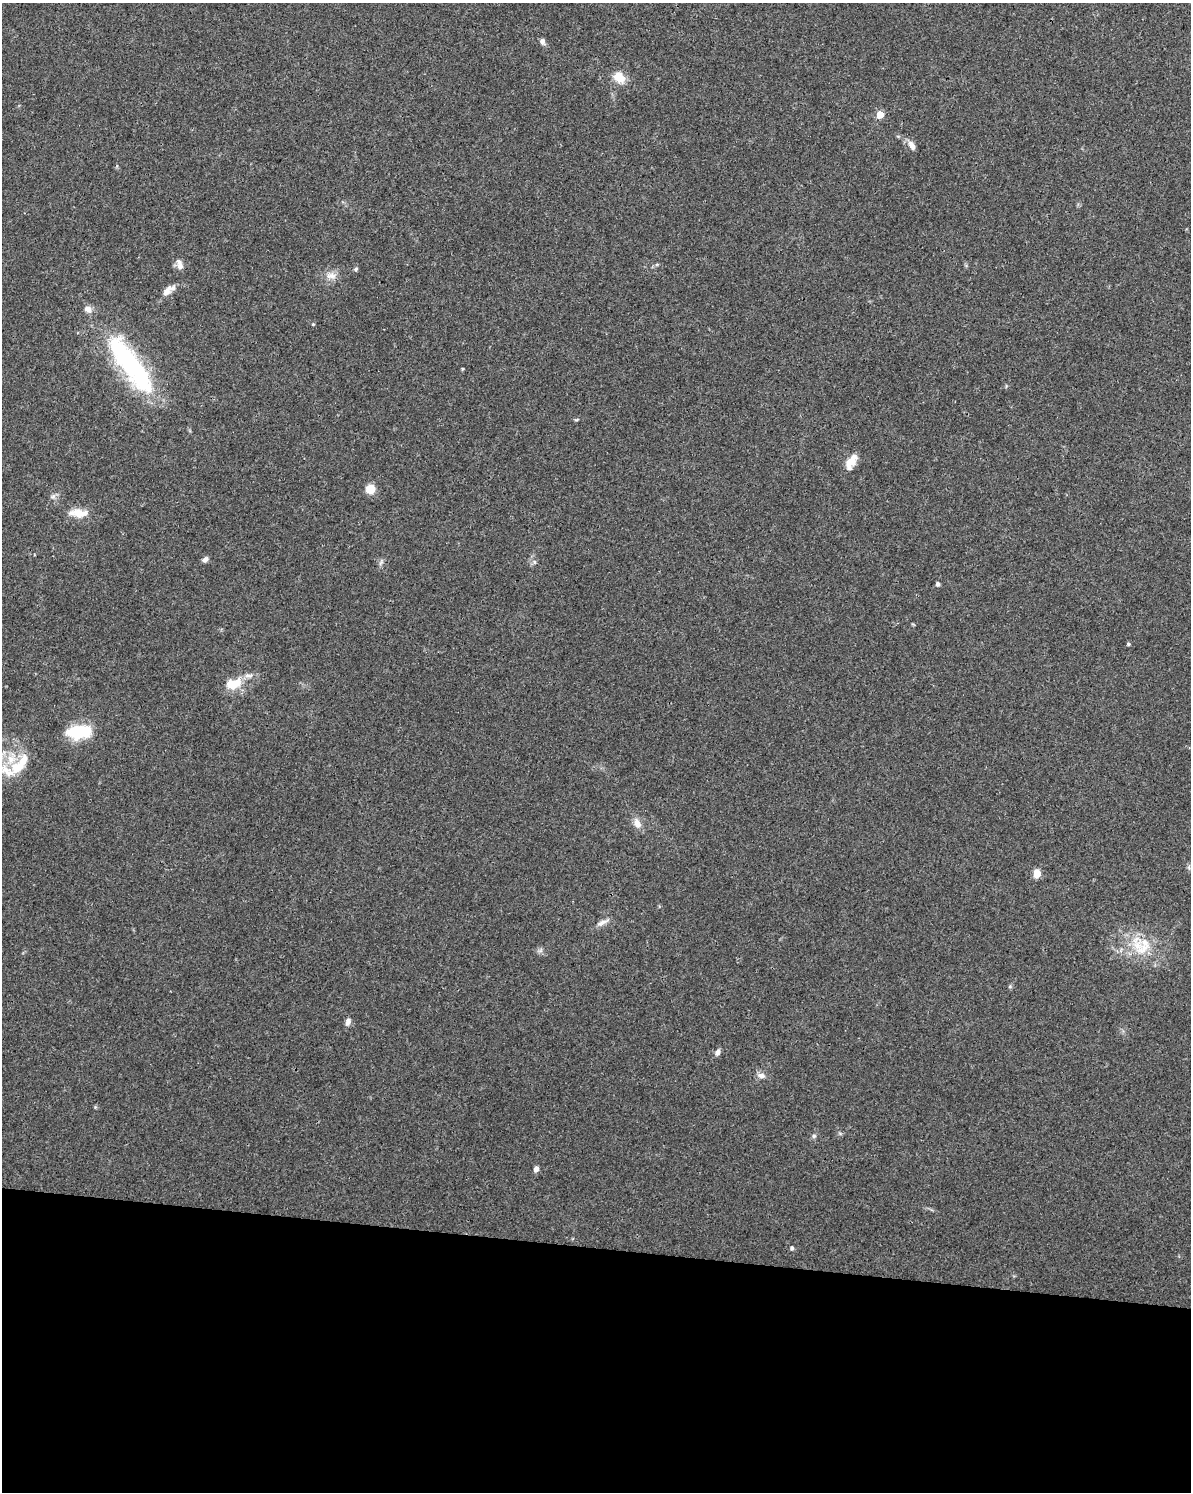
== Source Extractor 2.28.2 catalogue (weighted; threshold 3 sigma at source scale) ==
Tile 10 of 4 x 3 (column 2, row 3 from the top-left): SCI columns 1195-2383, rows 232-1721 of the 4784 x 4997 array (HDU 1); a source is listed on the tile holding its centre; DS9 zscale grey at full resolution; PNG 1193 x 1494 px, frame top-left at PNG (2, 3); no overlay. Shown black and unused: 16% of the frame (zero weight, under 3 of 4 exposures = <1% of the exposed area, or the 3 px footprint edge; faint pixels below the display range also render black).
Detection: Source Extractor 2.28.2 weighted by HDU 2 'WHT'; one run over the whole footprint, this tile lists its part. Background 0.0366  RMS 0.0034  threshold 0.0152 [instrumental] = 3 sigma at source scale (4.5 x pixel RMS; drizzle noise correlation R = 1.50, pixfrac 1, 0.0396/0.0396 arcsec/px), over >= 5 px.
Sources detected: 43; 5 inside a brighter listed object's ellipse — not listed separately; the other 38 listed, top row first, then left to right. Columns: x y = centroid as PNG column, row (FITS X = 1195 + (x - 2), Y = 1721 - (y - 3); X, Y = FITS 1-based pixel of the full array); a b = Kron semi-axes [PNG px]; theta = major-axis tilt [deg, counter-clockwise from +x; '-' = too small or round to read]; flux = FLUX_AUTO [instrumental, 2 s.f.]
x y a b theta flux
542 41 8 6 -59 1.3
619 78 16 12 -44 4.8
880 115 5 5 - 6
912 145 12 7 -57 2.1
180 265 15 7 -75 2.2
356 269 5 5 - 0.62
331 276 16 10 -4 2.9
167 291 18 8 44 2.7
313 324 4 4 - 0.31
130 365 83 23 -55 53
462 369 5 3 - 0.34
577 420 7 3 19 0.37
851 462 20 10 59 4.4
370 489 9 8 - 5.5
53 497 8 7 - 1.1
78 513 26 11 -2 5
34 555 3 3 - 0.32
205 559 8 5 38 1.2
381 562 10 5 65 0.91
534 562 6 4 -89 0.61
937 584 6 5 - 0.75
1128 644 4 4 - 0.59
234 683 23 14 15 7.4
79 732 29 14 4 15
23 761 19 11 61 5.5
8 771 31 14 -30 8.3
637 823 13 9 -65 2.8
1189 867 7 4 72 0.63
1037 873 5 5 - 9.2
602 923 18 6 24 1.9
1138 946 19 16 -69 8.6
540 950 8 5 45 0.8
348 1022 9 6 77 1.6
717 1052 8 6 54 1.3
761 1075 11 7 -5 1.7
814 1136 6 5 - 0.72
536 1169 6 5 - 1.7
792 1248 5 4 - 0.79